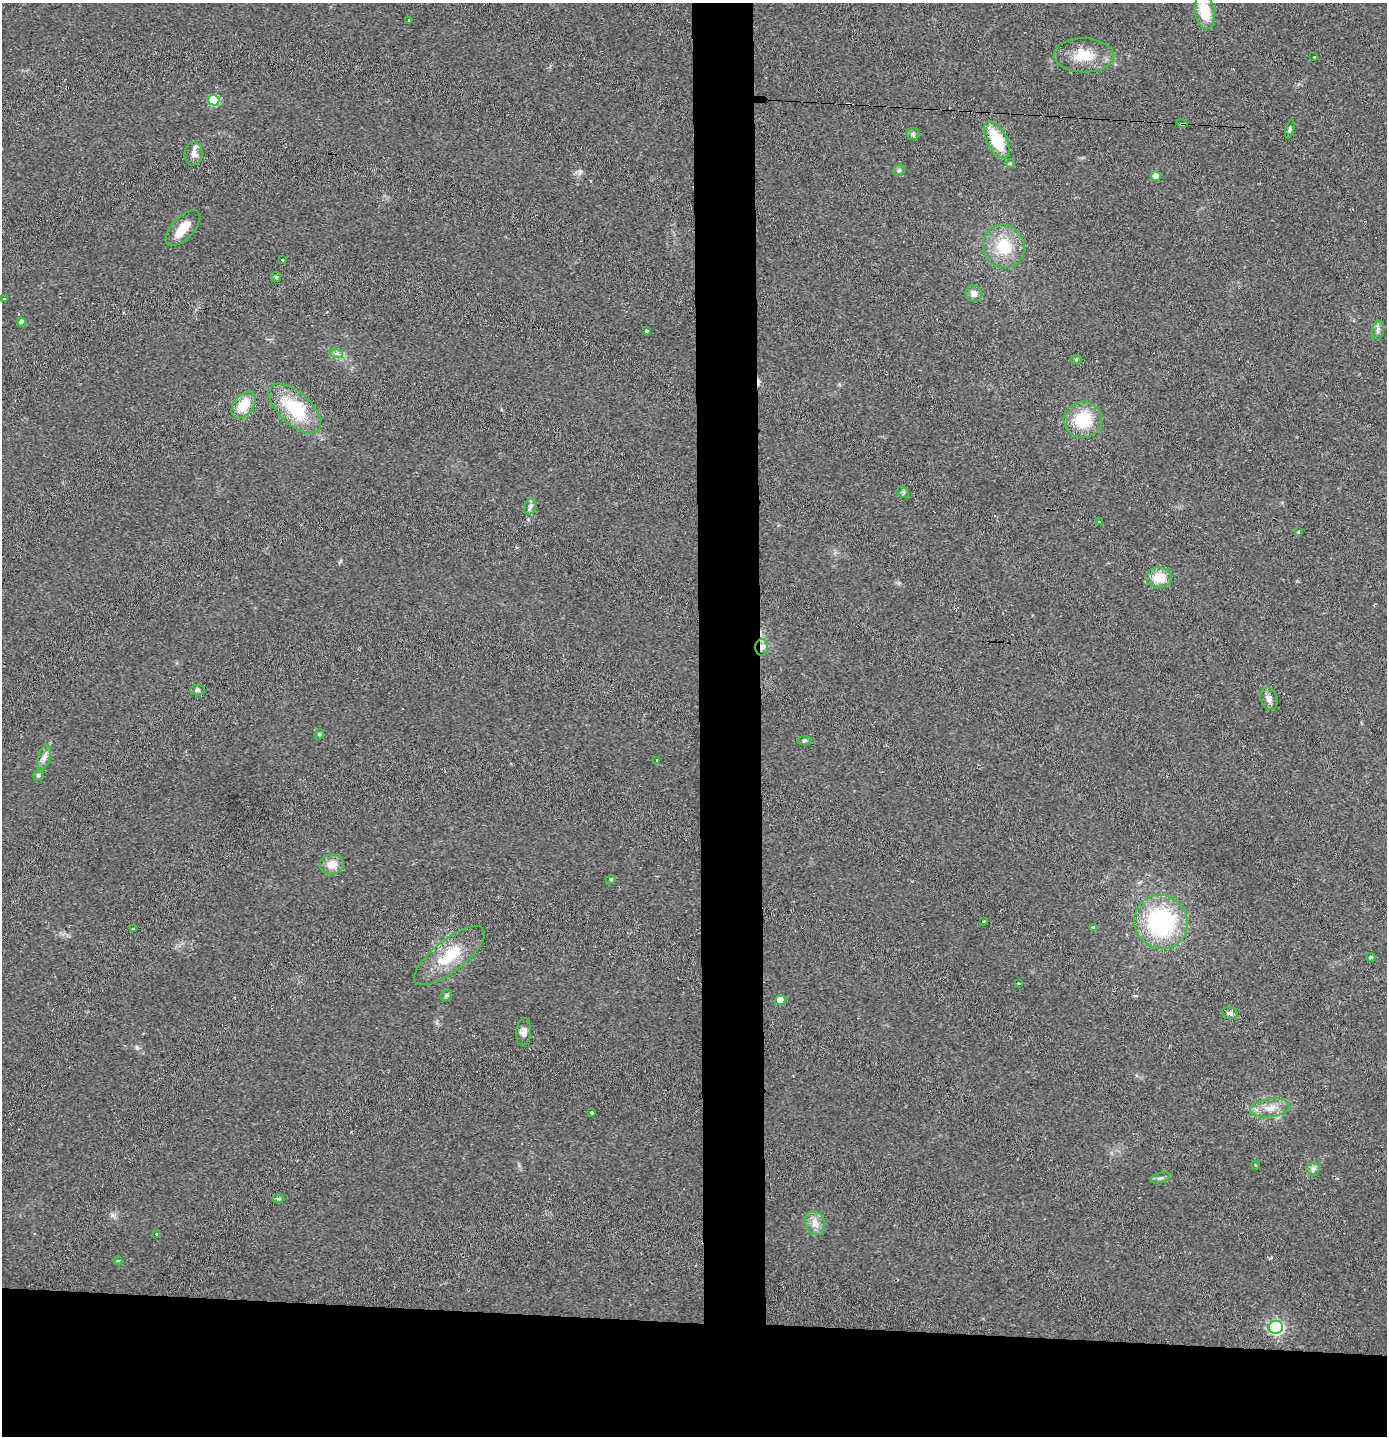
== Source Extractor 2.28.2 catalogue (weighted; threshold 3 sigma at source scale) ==
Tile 8 of 3 x 3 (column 2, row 3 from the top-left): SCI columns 1465-2849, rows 2-1435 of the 4317 x 4304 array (HDU 1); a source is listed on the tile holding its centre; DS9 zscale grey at full resolution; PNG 1389 x 1438 px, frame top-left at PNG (2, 3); each listed source drawn as its Kron ellipse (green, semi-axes under 4 px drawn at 4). Shown black and unused: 12% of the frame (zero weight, under 2 of 3 exposures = <1% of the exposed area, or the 3 px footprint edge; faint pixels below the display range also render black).
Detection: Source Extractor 2.28.2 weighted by HDU 2 'WHT'; one run over the whole footprint, this tile lists its part. Background 0.0466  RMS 0.0068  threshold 0.0305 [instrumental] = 3 sigma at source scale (4.5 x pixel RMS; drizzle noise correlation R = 1.50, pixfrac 1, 0.05/0.05 arcsec/px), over >= 5 px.
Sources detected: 71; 1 inside a brighter object's white glare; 6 cosmic-ray / hot-pixel residue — neither listed nor drawn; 1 inside a brighter listed object's ellipse — not listed separately; the other 63 listed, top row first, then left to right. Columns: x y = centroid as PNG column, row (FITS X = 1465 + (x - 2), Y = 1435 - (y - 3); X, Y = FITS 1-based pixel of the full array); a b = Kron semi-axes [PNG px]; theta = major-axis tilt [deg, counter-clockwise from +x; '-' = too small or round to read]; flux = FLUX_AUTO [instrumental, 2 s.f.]
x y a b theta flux
1205 12 18 10 -81 19
409 20 3 3 - 1
1084 55 30 17 -1 18
1314 57 3 3 - 0.84
214 100 5 5 - 37
1182 123 5 3 - 2.4
1290 129 9 3 75 1.2
913 134 6 6 - 1.5
997 140 20 10 -62 26
194 154 12 9 82 4.2
1010 163 4 4 - 0.77
899 170 6 5 - 1.3
1156 176 5 4 - 7.3
183 228 22 11 46 10
1004 246 22 20 -64 23
282 260 3 2 - 0.59
276 277 5 4 - 1
974 293 8 7 - 3.6
4 298 3 2 - 1.1
21 322 4 4 - 2.8
1378 330 9 6 81 2.1
646 331 4 3 - 2.7
336 353 7 4 -18 1.6
1076 359 6 4 0 0.72
244 405 15 9 51 14
295 408 32 16 -43 36
1083 420 19 18 - 26
903 492 6 5 - 1.2
530 506 8 6 70 2
1100 521 3 3 - 2.9
1298 532 3 3 - 0.82
1159 577 13 10 2 12
762 647 8 6 89 2.7
197 690 7 5 1 1.5
1269 699 11 8 -70 3.6
319 734 5 5 - 0.89
804 741 7 4 7 1.1
44 757 12 6 74 3.2
657 760 3 3 - 3.2
38 775 6 5 - 1
332 864 12 10 4 6.9
611 879 5 3 - 0.7
983 921 3 3 - 1.3
1161 922 27 26 - 82
1094 927 4 3 - 10
134 929 3 3 - 3.1
449 956 43 16 38 25
1371 957 4 3 - 0.97
1019 983 3 3 - 1.7
446 995 6 5 - 1.2
780 1000 5 4 - 8
1230 1013 8 6 -14 2
524 1032 14 7 82 3.4
1270 1108 20 9 8 8
591 1113 3 3 - 2.1
1255 1165 4 3 - 0.54
1313 1169 7 6 - 1.9
1160 1178 10 5 17 1.7
278 1199 6 4 -1 1
815 1223 12 9 -67 5.6
157 1234 3 3 - 2.4
118 1261 4 3 - 0.78
1276 1327 7 6 - 150
Overlapping masked pixels (flux is a lower limit): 2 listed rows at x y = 1182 123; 762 647
Isophote crosses this tile's border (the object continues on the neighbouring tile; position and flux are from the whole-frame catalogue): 1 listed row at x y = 1205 12